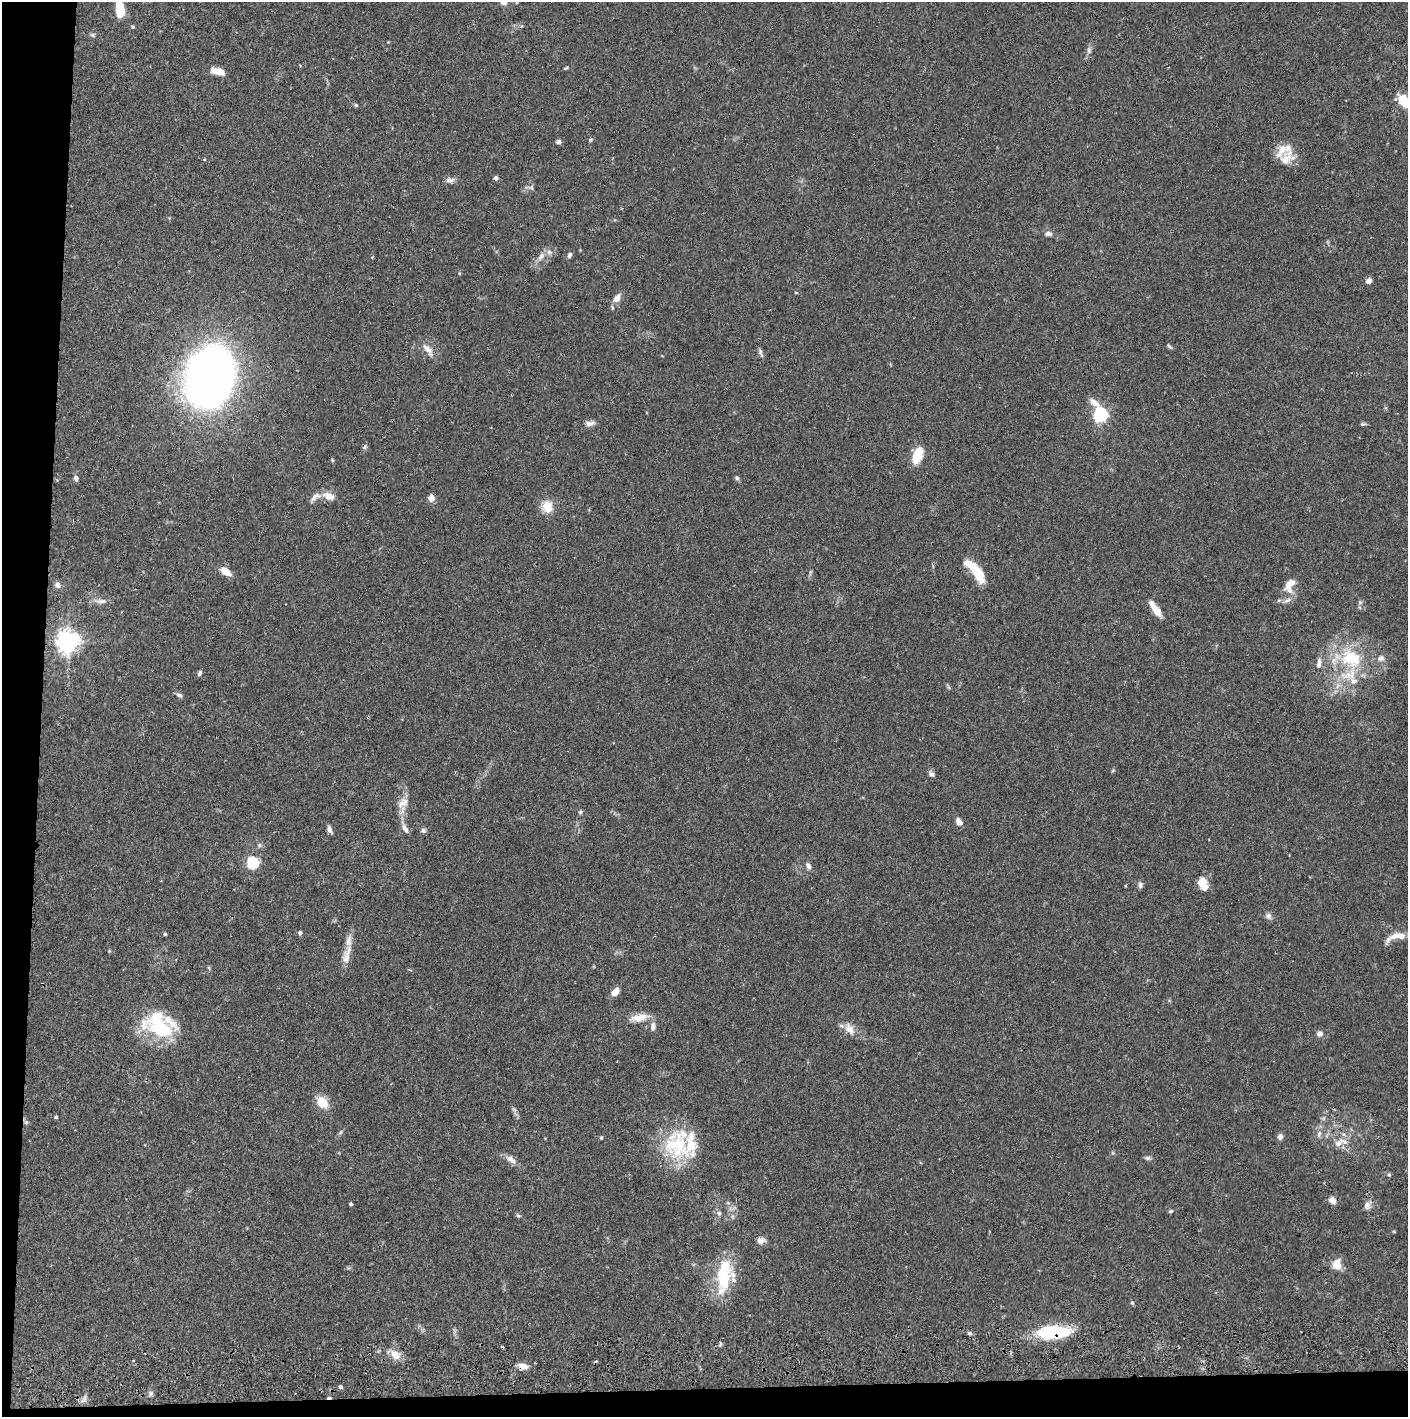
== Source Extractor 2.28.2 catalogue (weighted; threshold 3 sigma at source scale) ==
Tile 7 of 3 x 3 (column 1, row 3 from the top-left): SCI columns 4-1409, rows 57-1471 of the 4228 x 4359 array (HDU 1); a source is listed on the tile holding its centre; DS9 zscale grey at full resolution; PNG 1410 x 1419 px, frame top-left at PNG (2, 2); no overlay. Shown black and unused: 5% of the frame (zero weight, under 2 of 3 exposures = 3% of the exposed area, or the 3 px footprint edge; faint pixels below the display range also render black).
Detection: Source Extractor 2.28.2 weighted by HDU 2 'WHT'; one run over the whole footprint, this tile lists its part. Background 0.0678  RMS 0.0048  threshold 0.0218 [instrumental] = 3 sigma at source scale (4.5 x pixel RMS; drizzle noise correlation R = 1.50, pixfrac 1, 0.05/0.05 arcsec/px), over >= 5 px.
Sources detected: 117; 3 inside a brighter object's white glare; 3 cosmic-ray / hot-pixel residue — not listed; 16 inside a brighter listed object's ellipse — not listed separately; the other 95 listed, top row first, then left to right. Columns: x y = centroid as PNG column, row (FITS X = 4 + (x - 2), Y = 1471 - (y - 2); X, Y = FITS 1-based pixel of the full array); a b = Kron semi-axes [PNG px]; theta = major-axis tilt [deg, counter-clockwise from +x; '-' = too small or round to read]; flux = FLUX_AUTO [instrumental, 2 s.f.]
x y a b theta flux
120 9 17 7 -82 15
1089 50 9 6 -81 1.4
566 68 7 3 24 0.59
218 71 14 6 -15 6.2
1404 101 14 9 -60 11
356 105 5 4 - 0.61
590 140 5 4 - 0.6
558 142 6 5 - 1.2
1286 158 24 16 44 7.7
204 159 5 3 - 0.39
496 178 5 5 - 1.1
450 180 12 7 -3 2
531 187 7 5 -72 1
1048 234 11 6 -7 1.8
569 255 7 5 65 1.2
541 256 12 7 49 2.8
1369 281 7 6 - 1.7
796 293 5 3 - 0.4
617 298 11 7 60 3.4
1169 346 9 3 -41 0.72
428 350 21 8 -52 4
760 352 13 5 -67 1.2
210 376 43 31 74 510
1094 403 16 7 -36 4
1100 415 7 6 - 100
590 423 12 6 10 2.4
1363 424 9 4 0 0.75
918 455 18 8 69 12
332 460 5 3 - 0.5
76 478 7 5 -77 1.5
737 478 6 5 - 0.87
329 496 17 10 -20 4.6
431 498 5 4 - 6.2
547 507 15 12 -74 7.2
972 566 18 9 -37 11
226 572 13 7 -36 5.2
57 585 8 7 - 2
1290 585 23 12 67 6.8
101 601 19 6 0 2.6
1155 608 20 6 -55 6.3
68 641 8 7 - 370
1351 658 34 25 -25 28
1319 663 15 6 82 2.4
199 673 7 5 65 0.99
179 695 8 5 -24 1.2
1113 770 6 3 20 0.52
931 774 9 6 -48 1.5
405 802 14 9 -72 4.1
580 812 5 5 - 0.78
959 822 8 6 -65 3.2
329 829 7 5 -70 2.2
405 829 14 6 -60 2.3
423 830 7 6 - 1.2
253 863 6 6 - 53
808 866 9 6 -60 1.7
1202 882 11 10 - 5.9
1140 885 8 6 -86 1.3
1268 916 9 7 -57 1.7
300 933 5 5 - 1
165 934 4 4 - 0.59
1398 936 21 8 2 5.1
346 958 19 10 84 4.6
615 992 10 6 47 3.9
639 1018 25 9 9 6.2
653 1026 10 7 88 2.3
160 1029 49 21 -22 29
849 1029 16 10 -52 4.6
1320 1034 7 7 - 2.1
322 1102 17 13 -48 6.8
56 1117 5 4 - 0.6
341 1132 6 4 70 0.67
1319 1134 9 5 77 1.5
601 1137 5 4 - 0.55
1280 1137 7 6 - 1.7
1338 1143 19 8 32 4.8
676 1145 41 34 -65 32
1147 1158 7 5 -1 1.1
511 1159 14 7 -35 3
1389 1175 5 5 - 0.71
1332 1200 9 7 -42 2.8
351 1204 4 3 - 0.73
1367 1205 12 9 67 2.5
1170 1211 5 4 - 0.9
719 1213 7 5 -87 1.1
518 1216 7 4 -9 0.69
761 1240 11 8 5 2.2
1337 1264 14 11 80 5.2
723 1277 39 16 86 24
1132 1303 5 3 - 0.51
1053 1332 37 14 2 28
720 1344 6 4 71 0.67
395 1355 16 10 -52 4.8
523 1366 13 7 -11 3.3
340 1387 5 4 - 1.1
151 1393 7 5 78 1.1
Overlapping masked pixels (flux is a lower limit): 2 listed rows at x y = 1053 1332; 523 1366
Isophote crosses this tile's border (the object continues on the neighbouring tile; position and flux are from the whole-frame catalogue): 2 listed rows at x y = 120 9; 1404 101